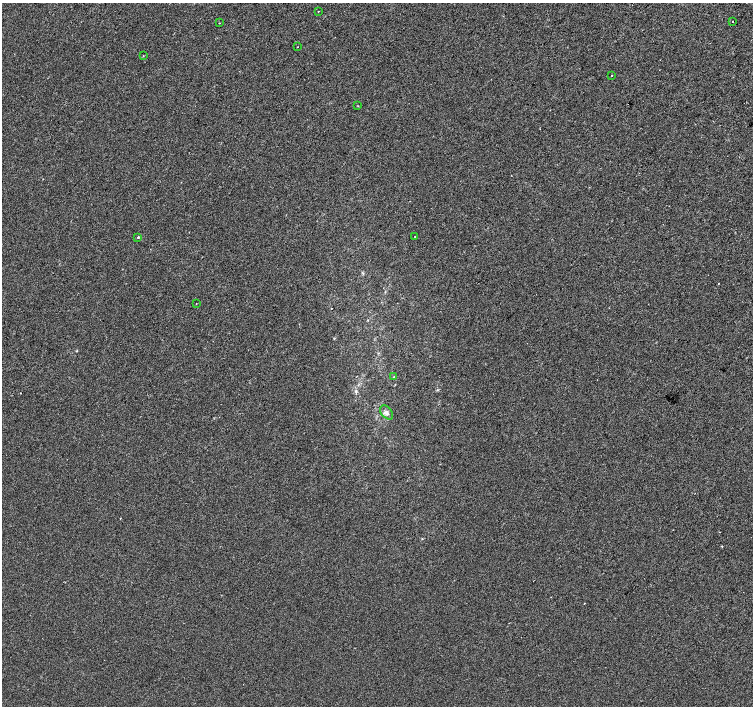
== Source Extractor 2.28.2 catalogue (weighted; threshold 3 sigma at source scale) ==
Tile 10 of 4 x 4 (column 2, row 3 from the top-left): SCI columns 1503-3004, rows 1575-2981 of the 6014 x 6028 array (HDU 1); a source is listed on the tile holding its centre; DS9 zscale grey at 2 x 2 block average (1 PNG px = mean of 2 x 2 image px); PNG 755 x 708 px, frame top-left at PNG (2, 3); each listed source drawn as its Kron ellipse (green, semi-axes under 4 px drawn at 4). Shown black and unused: <1% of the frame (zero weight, under 2 of 3 exposures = <1% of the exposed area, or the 3 px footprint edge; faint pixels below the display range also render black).
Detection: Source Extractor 2.28.2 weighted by HDU 2 'WHT'; one run over the whole footprint, this tile lists its part. Background -4.46e-04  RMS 0.0042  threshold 0.0187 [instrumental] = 3 sigma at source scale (4.5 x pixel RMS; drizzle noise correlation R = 1.50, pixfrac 1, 0.0396/0.0396 arcsec/px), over >= 5 px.
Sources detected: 15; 3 cosmic-ray / hot-pixel residue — neither listed nor drawn; the other 12 listed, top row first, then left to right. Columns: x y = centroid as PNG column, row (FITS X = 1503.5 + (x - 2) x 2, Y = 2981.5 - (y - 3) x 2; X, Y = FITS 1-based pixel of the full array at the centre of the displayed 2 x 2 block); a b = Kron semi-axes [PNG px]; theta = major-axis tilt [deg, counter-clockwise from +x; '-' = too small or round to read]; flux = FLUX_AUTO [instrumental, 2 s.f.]
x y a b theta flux
318 11 2 2 - 0.9
732 21 2 2 - 3.1
219 23 2 2 - 0.44
297 47 2 2 - 1.4
143 56 2 2 - 0.54
611 76 2 2 - 0.45
358 106 2 2 - 0.54
415 236 2 2 - 0.34
138 237 2 2 - 1.3
196 303 2 2 - 0.32
394 377 3 2 - 0.55
386 412 8 5 -52 3.4
Diffuse or blended objects may show on this block-average render without a row.